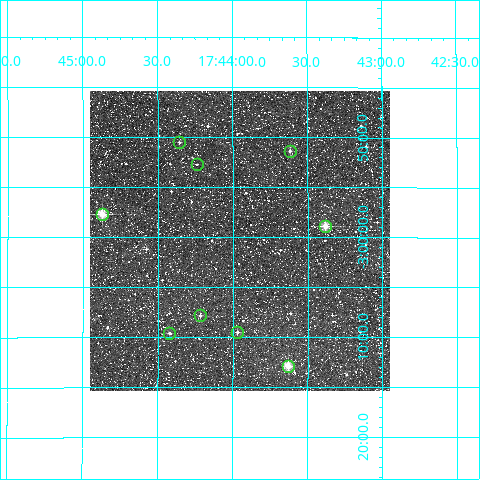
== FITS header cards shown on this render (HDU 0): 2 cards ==
NAXIS1  =                  300
NAXIS2  =                  300

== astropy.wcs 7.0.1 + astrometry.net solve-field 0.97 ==
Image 300 x 300 px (HDU 0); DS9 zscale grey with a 90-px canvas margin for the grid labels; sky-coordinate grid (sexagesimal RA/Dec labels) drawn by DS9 from the SOLVED WCS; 9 Tycho-2 reference stars matched to detected sources circled (green)
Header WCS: RA---TAN/DEC--TAN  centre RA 17:43:57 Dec -03:00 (265.99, -3.01 deg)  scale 6 arcsec/px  FOV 30.0' x 30.0'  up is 0 deg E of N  parity normal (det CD < 0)
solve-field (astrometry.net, Tycho-2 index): VERIFIED the header's WCS against the Tycho-2 star catalogue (verified at 2 index scales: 9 matches each, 0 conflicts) and refined it, rather than solving blind
Solved WCS: RA---TAN-SIP/DEC--TAN-SIP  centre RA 17:43:57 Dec -03:00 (265.99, -3.01 deg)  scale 6 arcsec/px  FOV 30.0' x 30.0'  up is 0 deg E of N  parity normal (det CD < 0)
The solver's refit moves the header's centre by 3.2 arcsec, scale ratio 0.9999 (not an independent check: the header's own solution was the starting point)
Tycho-2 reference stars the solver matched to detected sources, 9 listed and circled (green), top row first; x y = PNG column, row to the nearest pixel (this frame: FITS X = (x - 90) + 1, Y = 300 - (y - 91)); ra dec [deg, ICRS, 3 dp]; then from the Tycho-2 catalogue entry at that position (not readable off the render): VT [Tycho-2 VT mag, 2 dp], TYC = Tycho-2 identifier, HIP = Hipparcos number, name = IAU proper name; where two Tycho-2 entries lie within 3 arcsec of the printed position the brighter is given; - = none
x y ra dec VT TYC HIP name
179 142 266.089 -2.842 11.26 5085-1173-1 - -
290 151 265.904 -2.856 11.48 5085-753-1 - -
197 164 266.060 -2.879 11.51 5085-741-1 - -
102 214 266.218 -2.961 9.13 5085-709-1 86864 -
325 226 265.845 -2.981 9.52 5085-16-1 - -
200 315 266.054 -3.131 10.93 5085-411-1 - -
237 332 265.992 -3.158 11.11 5085-2-1 - -
169 333 266.105 -3.160 11.22 5085-335-1 - -
288 366 265.908 -3.214 9.00 5085-133-1 - -